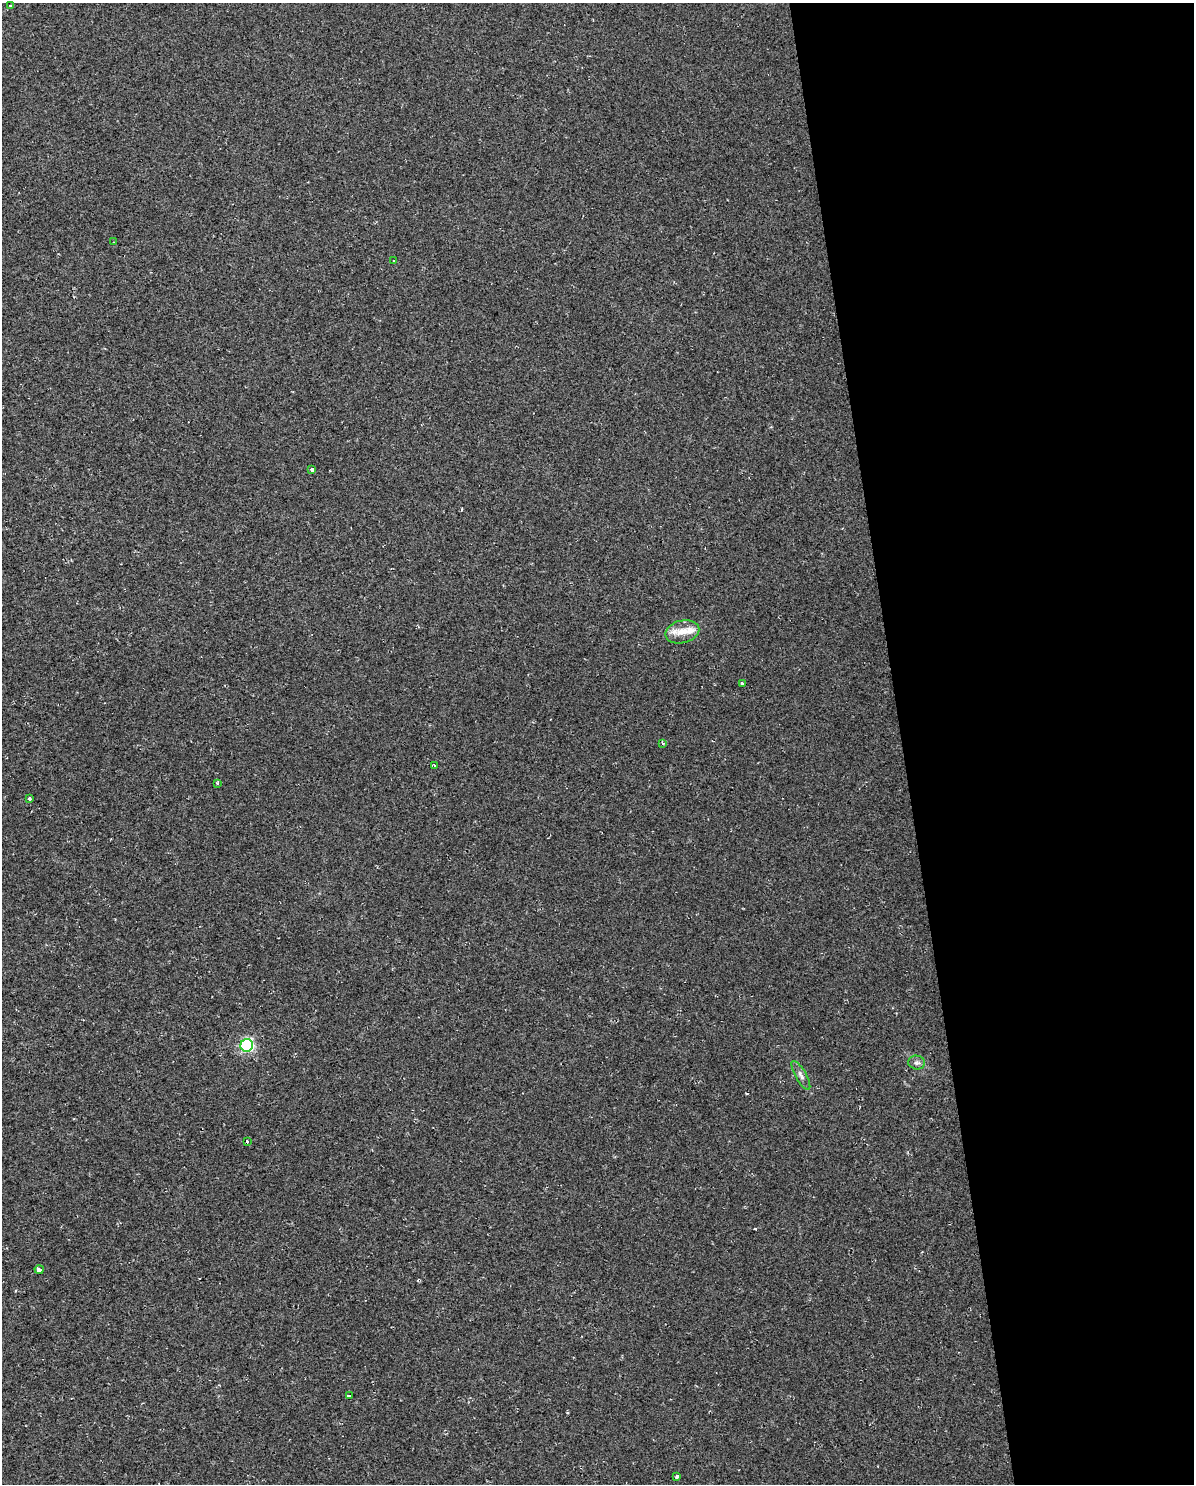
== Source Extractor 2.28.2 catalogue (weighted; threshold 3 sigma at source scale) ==
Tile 8 of 4 x 3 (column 4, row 2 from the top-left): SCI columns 3691-4882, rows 1544-3025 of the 5083 x 5803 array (HDU 1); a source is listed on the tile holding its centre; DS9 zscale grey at full resolution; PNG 1196 x 1486 px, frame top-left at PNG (2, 3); each listed source drawn as its Kron ellipse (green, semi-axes under 4 px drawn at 4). Shown black and unused: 24% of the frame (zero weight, under 2 of 3 exposures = <1% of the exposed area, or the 3 px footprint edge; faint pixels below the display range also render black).
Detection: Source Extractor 2.28.2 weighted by HDU 2 'WHT'; one run over the whole footprint, this tile lists its part. Background 0.00663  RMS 0.0049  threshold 0.0219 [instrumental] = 3 sigma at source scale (4.5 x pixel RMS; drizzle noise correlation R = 1.50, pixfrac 1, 0.0396/0.0396 arcsec/px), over >= 5 px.
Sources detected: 20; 1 cosmic-ray / hot-pixel residue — neither listed nor drawn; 2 inside a brighter listed object's ellipse — not listed separately; the other 17 listed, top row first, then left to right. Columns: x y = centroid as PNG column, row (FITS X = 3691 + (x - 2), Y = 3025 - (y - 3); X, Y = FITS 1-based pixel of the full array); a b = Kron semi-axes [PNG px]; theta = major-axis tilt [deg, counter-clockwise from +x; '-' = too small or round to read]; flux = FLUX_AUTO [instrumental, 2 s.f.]
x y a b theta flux
11 5 3 3 - 2
113 242 3 2 - 0.31
394 260 4 2 - 0.56
312 469 4 3 - 3
682 632 17 11 14 5.5
742 683 3 3 - 1.4
662 743 3 3 - 1.1
434 765 3 3 - 1.2
217 783 3 2 - 0.76
29 799 3 3 - 1
247 1045 6 6 - 74
917 1063 8 7 - 1.5
801 1075 16 5 -60 2.2
247 1142 3 2 - 0.8
39 1269 4 3 - 13
350 1395 3 3 - 5.2
677 1476 4 3 - 2.4